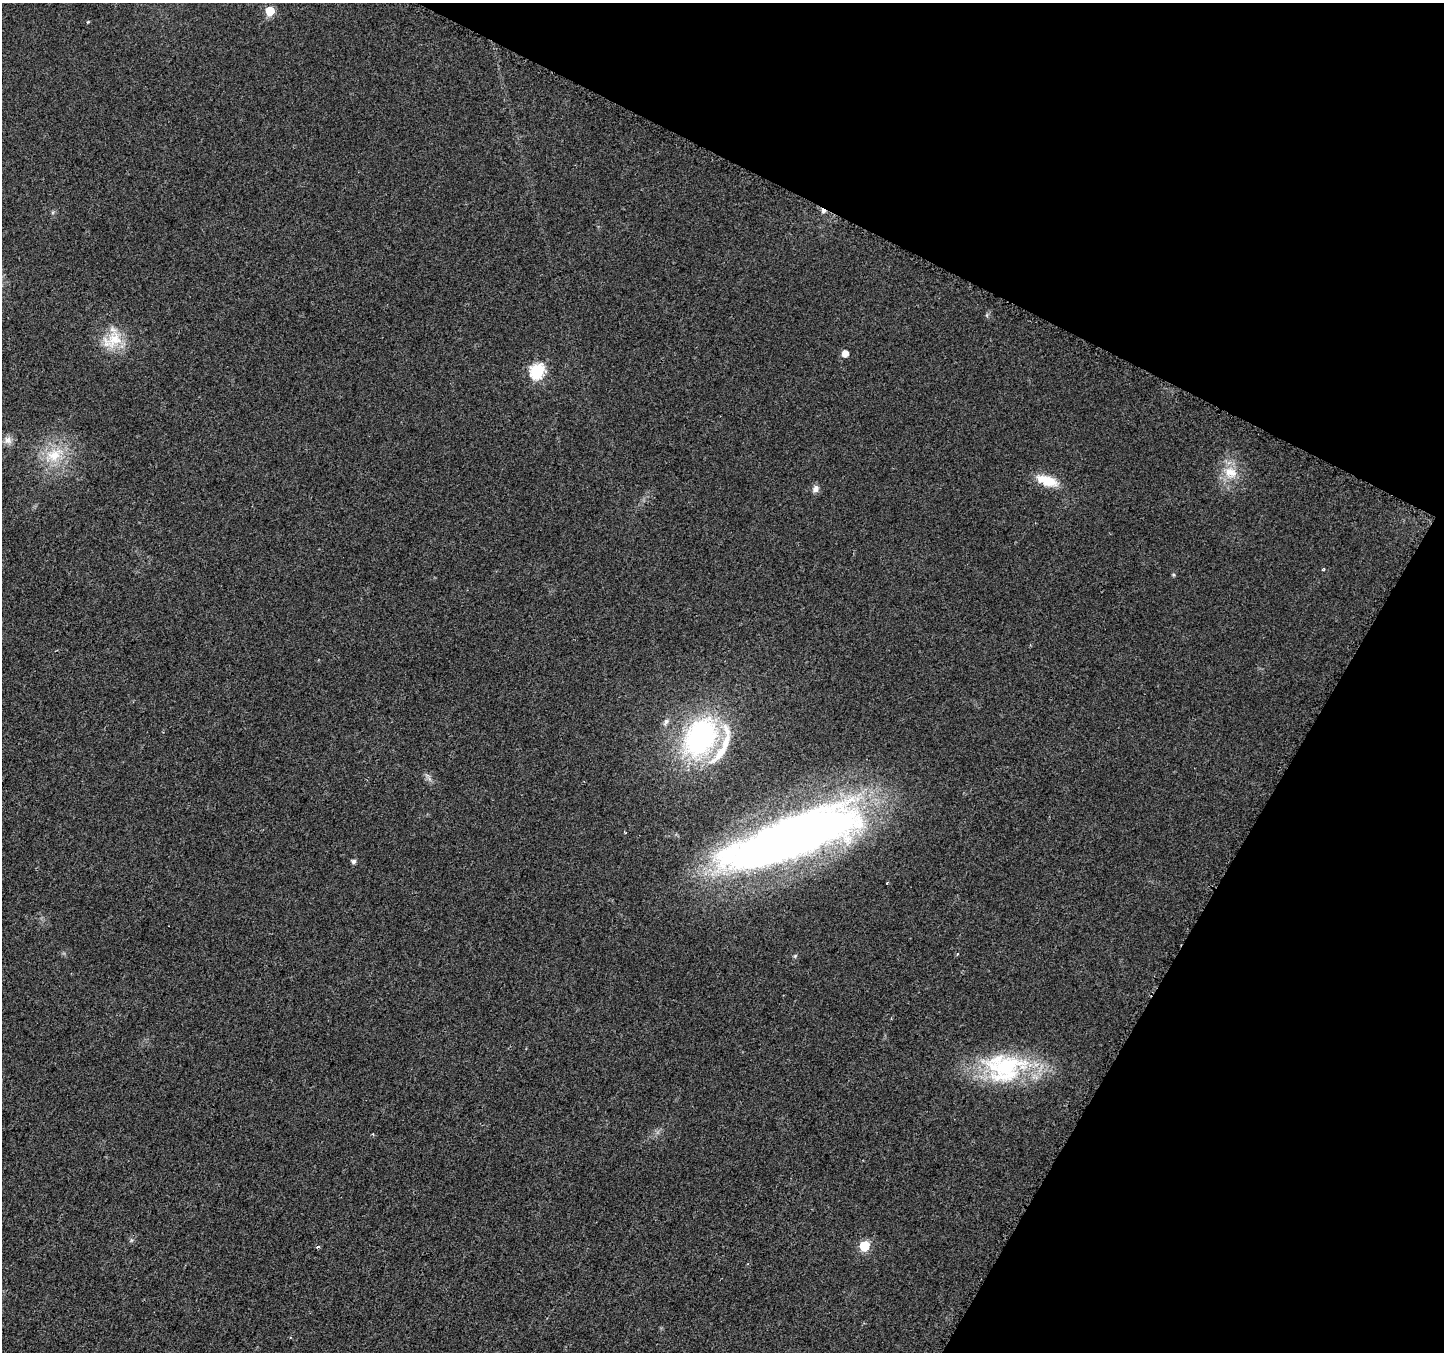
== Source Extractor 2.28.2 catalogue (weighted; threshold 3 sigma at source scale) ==
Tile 8 of 4 x 4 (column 4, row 2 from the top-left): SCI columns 4352-5793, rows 2980-4329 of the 5805 x 5898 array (HDU 1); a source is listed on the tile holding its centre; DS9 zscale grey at full resolution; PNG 1446 x 1354 px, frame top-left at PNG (2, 3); no overlay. Shown black and unused: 25% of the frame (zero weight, under 2 of 3 exposures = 2% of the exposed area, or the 3 px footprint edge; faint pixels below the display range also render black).
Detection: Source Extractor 2.28.2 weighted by HDU 2 'WHT'; one run over the whole footprint, this tile lists its part. Background 0.033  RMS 0.0071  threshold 0.0318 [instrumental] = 3 sigma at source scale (4.5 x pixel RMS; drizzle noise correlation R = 1.50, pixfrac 1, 0.0396/0.0396 arcsec/px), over >= 5 px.
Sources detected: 23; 2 inside a brighter listed object's ellipse — not listed separately; the other 21 listed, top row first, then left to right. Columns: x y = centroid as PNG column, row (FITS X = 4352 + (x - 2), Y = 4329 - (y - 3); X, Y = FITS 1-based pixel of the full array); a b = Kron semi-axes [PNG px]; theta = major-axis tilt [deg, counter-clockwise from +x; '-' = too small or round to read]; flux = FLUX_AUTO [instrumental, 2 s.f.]
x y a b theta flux
270 11 6 5 - 24
88 22 4 3 - 0.87
823 211 7 5 -40 2.3
112 340 32 20 31 21
845 354 5 5 - 6.6
537 371 7 6 - 110
8 440 11 10 - 4.3
54 455 20 18 17 21
1230 472 21 16 -24 14
1047 481 27 12 -18 16
815 489 9 8 - 3.3
1323 569 5 3 - 0.94
666 722 11 6 61 2.6
700 737 42 30 57 140
792 837 150 39 20 590
354 861 5 5 - 2.3
795 956 5 5 - 0.93
1007 1066 68 34 4 81
373 1134 3 3 - 0.71
864 1246 6 6 - 41
317 1247 5 3 - 0.97
Overlapping masked pixels (flux is a lower limit): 2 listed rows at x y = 823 211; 792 837